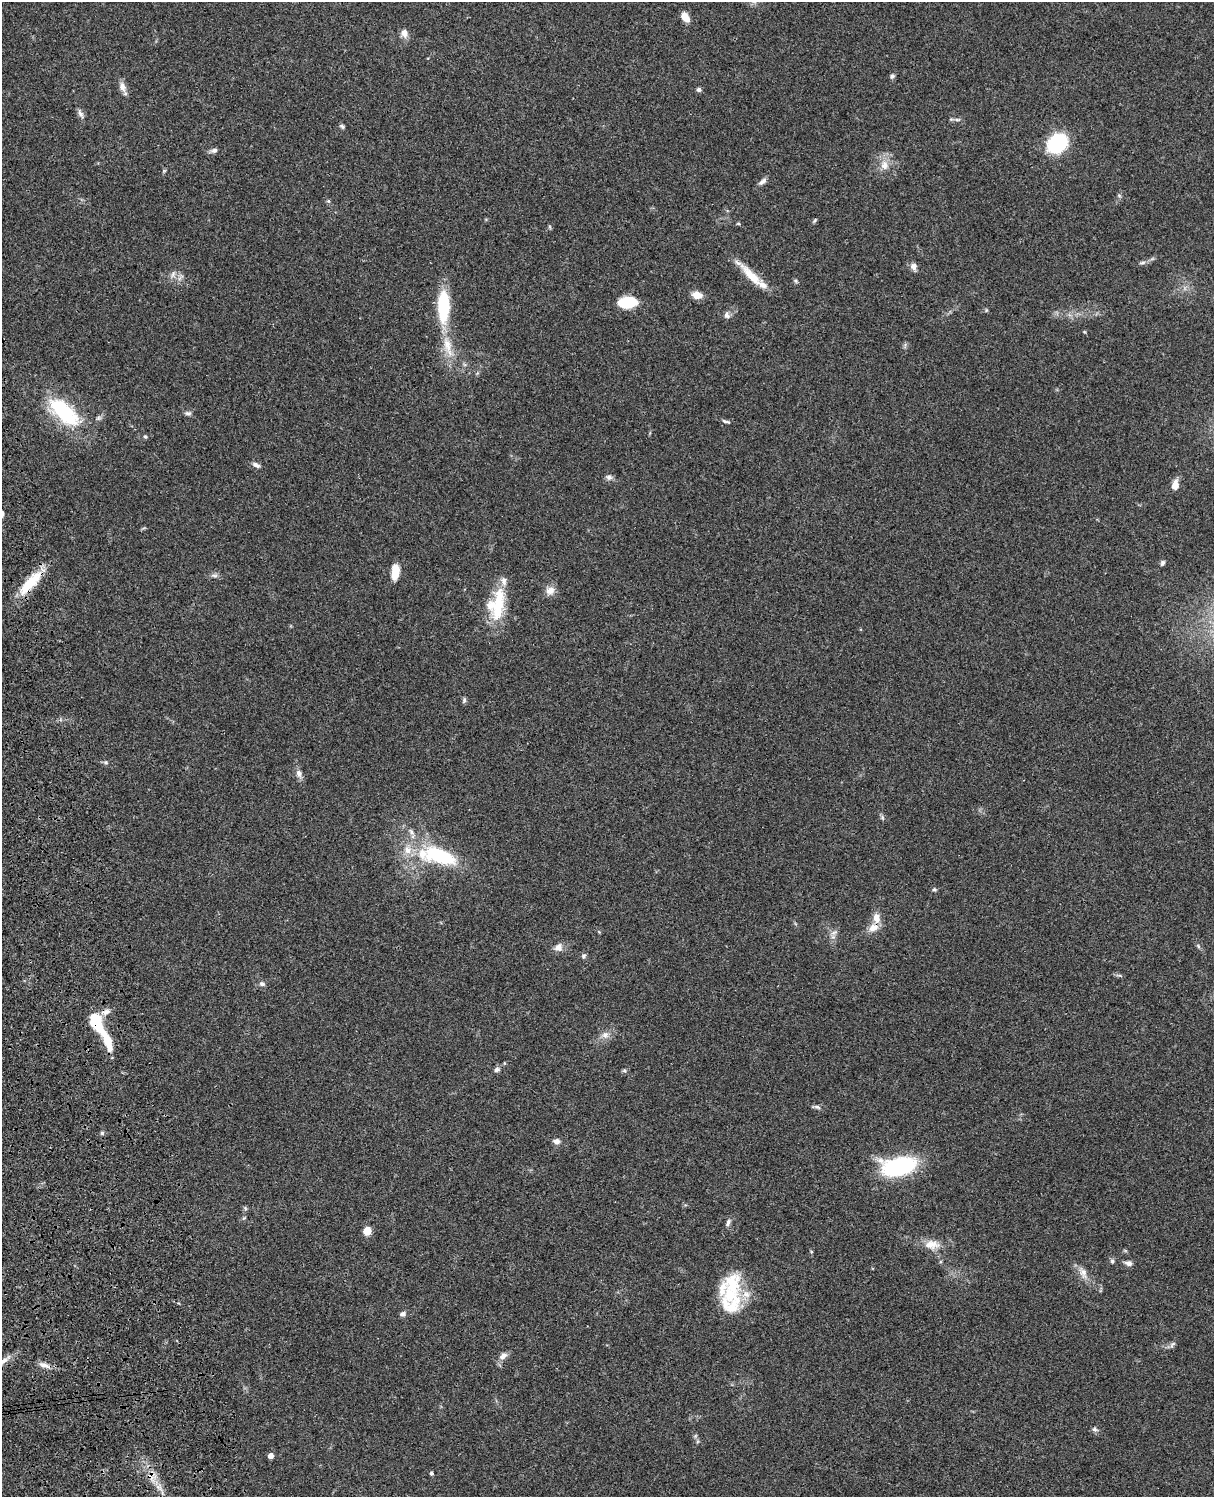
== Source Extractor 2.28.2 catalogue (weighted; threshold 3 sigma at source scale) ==
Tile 7 of 4 x 3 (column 3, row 2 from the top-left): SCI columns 2545-3756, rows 1772-3266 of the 5086 x 4925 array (HDU 1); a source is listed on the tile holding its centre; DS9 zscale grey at full resolution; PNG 1216 x 1499 px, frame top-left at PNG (2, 2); no overlay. Shown black and unused: <1% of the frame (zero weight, under 3 of 4 exposures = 6% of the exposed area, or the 3 px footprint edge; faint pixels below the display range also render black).
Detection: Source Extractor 2.28.2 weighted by HDU 2 'WHT'; one run over the whole footprint, this tile lists its part. Background 0.0882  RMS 0.0061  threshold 0.0275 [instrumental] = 3 sigma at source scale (4.5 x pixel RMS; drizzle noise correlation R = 1.50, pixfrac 1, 0.05/0.05 arcsec/px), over >= 5 px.
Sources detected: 89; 8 inside a brighter listed object's ellipse — not listed separately; the other 81 listed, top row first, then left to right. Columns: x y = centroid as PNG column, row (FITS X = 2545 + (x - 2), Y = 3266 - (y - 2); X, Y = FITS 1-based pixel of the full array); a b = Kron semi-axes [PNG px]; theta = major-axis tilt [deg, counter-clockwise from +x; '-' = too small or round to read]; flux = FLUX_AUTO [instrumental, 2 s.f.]
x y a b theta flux
685 17 11 6 -55 6.2
404 33 11 8 -75 3.6
892 76 6 5 - 1.6
122 87 16 8 -68 3.8
699 89 6 5 - 1.4
80 114 12 5 -58 2.2
957 120 6 4 -1 1.1
342 126 7 5 -37 1.2
1057 143 16 13 40 54
214 150 9 6 15 1.9
884 165 14 11 -83 6.1
762 181 12 5 40 2.4
1119 195 6 4 -2 0.83
328 201 5 5 - 0.87
815 220 7 4 59 0.79
738 224 5 3 - 0.61
1142 263 10 4 11 1.5
913 266 9 8 - 2.6
173 274 9 5 64 1.9
752 276 38 10 -46 13
697 295 10 7 -14 6.5
628 302 17 10 2 21
443 306 33 12 89 35
727 315 9 7 -73 2.1
447 345 24 11 -77 11
64 412 43 19 -42 44
188 413 9 5 0 1.6
725 421 11 4 -13 1.4
145 437 5 4 - 0.84
256 465 11 5 -26 2.1
609 477 9 7 -24 2.1
1175 485 10 6 82 5.5
1162 563 7 5 59 1.3
395 572 16 8 85 8.7
214 575 11 4 -5 1.6
30 583 39 11 48 19
550 591 13 10 18 4.3
497 604 40 20 79 27
464 700 8 5 81 1.2
106 762 7 5 -20 1
299 773 10 8 -66 2.9
882 817 7 4 -72 1.1
411 832 9 5 -47 1.8
439 856 36 16 -17 47
934 889 5 5 - 0.99
876 918 11 8 -84 5.6
834 933 10 5 18 2
1198 946 6 4 -71 0.83
558 947 12 10 31 3.6
584 956 7 5 54 1.2
262 984 7 6 - 1.8
106 1012 13 7 15 3.4
96 1022 20 10 -68 27
605 1035 10 9 - 3.5
108 1041 24 8 -71 14
504 1063 5 3 - 0.49
497 1069 7 6 - 1.8
624 1071 6 4 -29 0.91
817 1107 10 5 -19 1.5
102 1133 5 5 - 1
557 1141 8 7 - 2.5
899 1166 29 15 10 75
245 1208 6 4 -72 0.78
244 1218 6 4 44 0.74
728 1223 10 5 71 1.9
367 1231 5 5 - 18
931 1245 22 11 -1 8.3
1112 1261 6 5 - 1.1
1128 1263 9 6 -10 2.3
1083 1273 16 9 -69 4.9
732 1283 33 24 88 26
403 1314 7 6 - 2
1172 1344 10 5 48 1.6
503 1356 12 8 37 3.4
2 1361 21 6 38 6.1
44 1365 19 6 -19 3.6
1095 1429 9 6 -24 1.5
695 1436 6 4 71 0.86
271 1456 4 4 - 3.9
152 1473 11 6 -43 4
431 1473 4 3 - 1.3
Overlapping masked pixels (flux is a lower limit): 5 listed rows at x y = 30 583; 106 1012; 96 1022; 2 1361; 152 1473
Isophote crosses this tile's border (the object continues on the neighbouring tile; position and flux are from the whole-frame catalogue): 1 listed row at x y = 2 1361